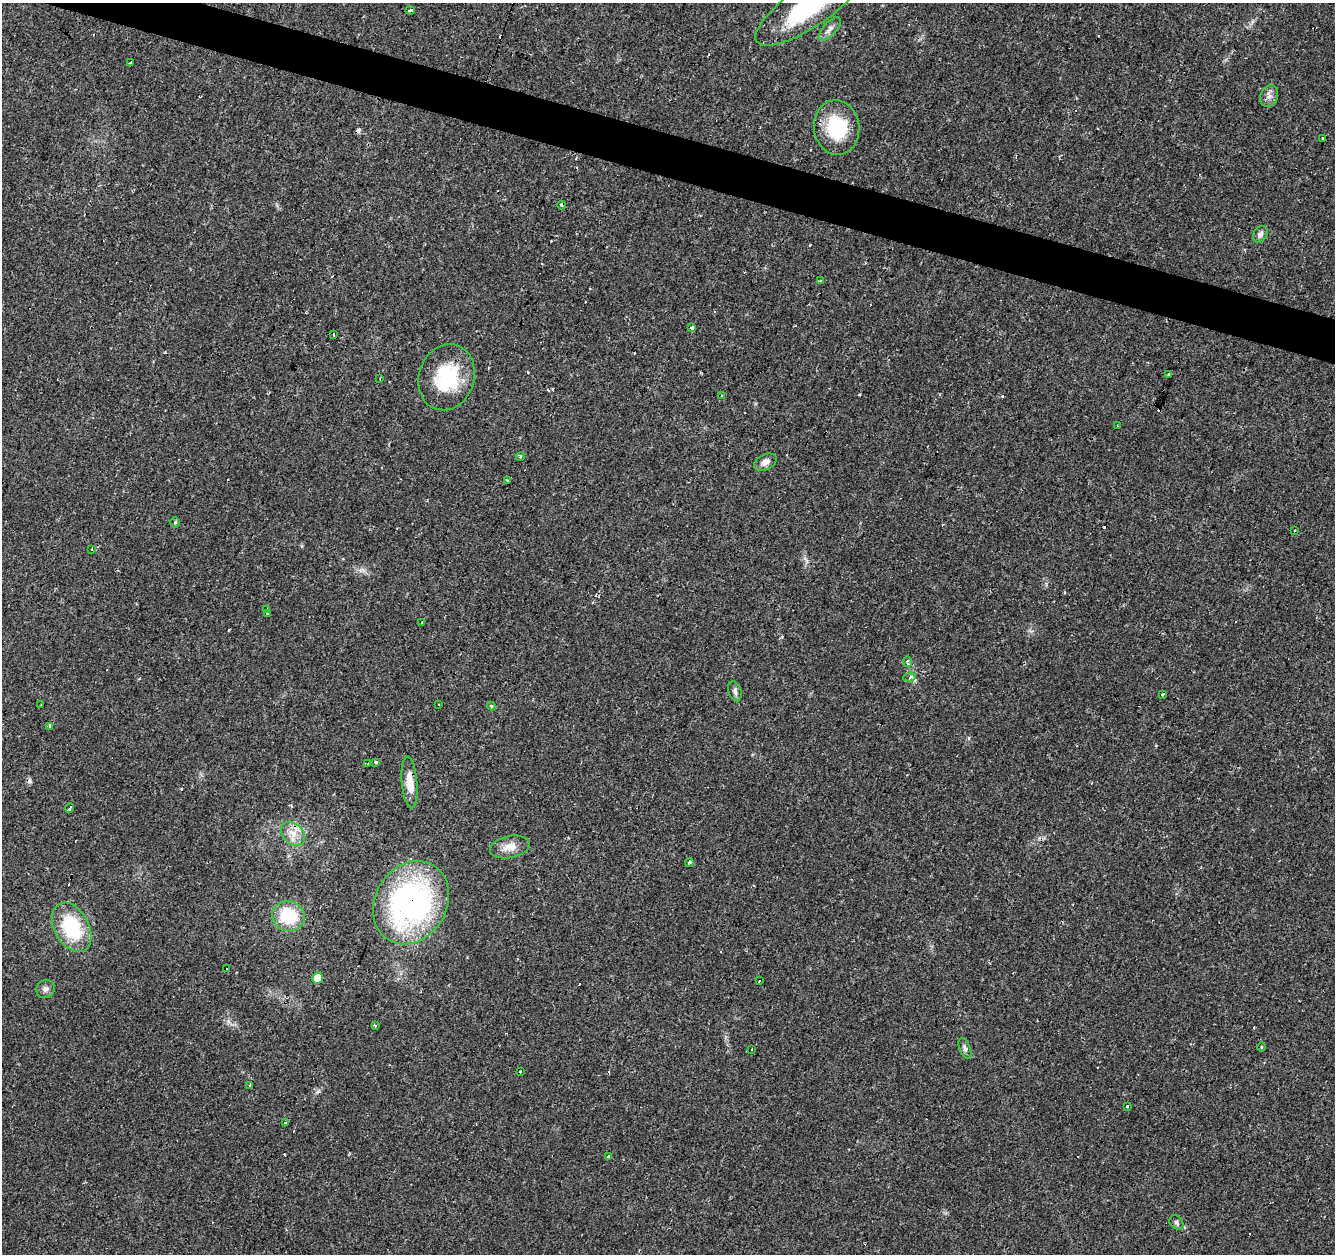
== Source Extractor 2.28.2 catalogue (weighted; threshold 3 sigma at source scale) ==
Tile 11 of 4 x 4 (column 3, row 3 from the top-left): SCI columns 2668-4000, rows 1466-2717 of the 5339 x 5500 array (HDU 1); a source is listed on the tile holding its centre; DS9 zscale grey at full resolution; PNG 1337 x 1256 px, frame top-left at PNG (2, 3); each listed source drawn as its Kron ellipse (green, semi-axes under 4 px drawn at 4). Shown black and unused: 3% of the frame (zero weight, under 2 of 3 exposures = <1% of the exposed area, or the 3 px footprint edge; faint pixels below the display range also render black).
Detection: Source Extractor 2.28.2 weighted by HDU 2 'WHT'; one run over the whole footprint, this tile lists its part. Background 0.0241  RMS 0.0034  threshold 0.0151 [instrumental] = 3 sigma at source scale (4.5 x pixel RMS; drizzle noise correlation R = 1.50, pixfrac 1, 0.0396/0.0396 arcsec/px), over >= 5 px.
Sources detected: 84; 26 cosmic-ray / hot-pixel residue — neither listed nor drawn; the other 58 listed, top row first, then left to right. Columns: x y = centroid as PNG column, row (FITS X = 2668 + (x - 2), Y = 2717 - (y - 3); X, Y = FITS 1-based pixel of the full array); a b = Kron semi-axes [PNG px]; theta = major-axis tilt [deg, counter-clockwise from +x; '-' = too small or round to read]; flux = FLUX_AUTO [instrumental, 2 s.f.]
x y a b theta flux
810 5 65 21 34 36
410 10 4 3 - 0.98
830 29 14 6 47 1.7
130 63 4 3 - 2.1
1269 96 11 8 67 1.8
837 127 27 22 -81 18
1323 138 3 3 - 1.9
562 205 4 3 - 0.84
1260 234 9 6 58 1.4
820 281 3 3 - 0.69
691 328 4 3 - 7.9
333 335 3 2 - 0.38
1168 374 3 2 - 0.26
447 377 33 27 71 20
380 378 3 2 - 0.32
721 395 3 2 - 0.53
1117 426 3 2 - 0.26
520 457 5 3 - 0.39
765 462 12 7 25 1.9
507 481 3 3 - 0.96
175 523 5 5 - 0.46
1295 531 3 2 - 0.32
92 549 3 2 - 0.42
267 610 3 3 - 1.7
268 613 4 3 - 2
421 623 3 3 - 1.7
908 662 5 3 - 0.97
910 677 6 4 8 1.2
735 691 10 6 -71 1.1
1163 695 3 3 - 3
439 704 2 2 - 0.26
41 705 2 2 - 0.23
491 706 4 3 - 0.44
49 726 3 3 - 0.96
376 762 3 3 - 5.2
368 764 3 3 - 1.4
410 782 26 7 -85 4.9
70 808 5 3 - 4
293 834 13 10 -45 3.7
510 847 20 11 11 3.8
689 863 4 3 - 1.2
411 903 43 36 58 86
288 916 16 15 - 16
72 927 26 17 -61 21
226 969 3 3 - 0.75
318 978 5 5 - 5.7
759 981 3 2 - 0.51
46 989 9 9 - 1.4
375 1026 3 2 - 0.39
1261 1047 4 3 - 0.3
965 1048 11 5 -68 1
752 1049 3 3 - 0.66
520 1072 3 3 - 0.84
250 1085 3 3 - 1.1
1128 1106 3 3 - 2.2
285 1123 3 3 - 0.91
609 1157 3 3 - 1.8
1176 1222 8 6 -46 0.85
Overlapping masked pixels (flux is a lower limit): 2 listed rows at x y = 410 782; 411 903
Isophote crosses this tile's border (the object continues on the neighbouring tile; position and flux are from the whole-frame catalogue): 1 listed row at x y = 810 5